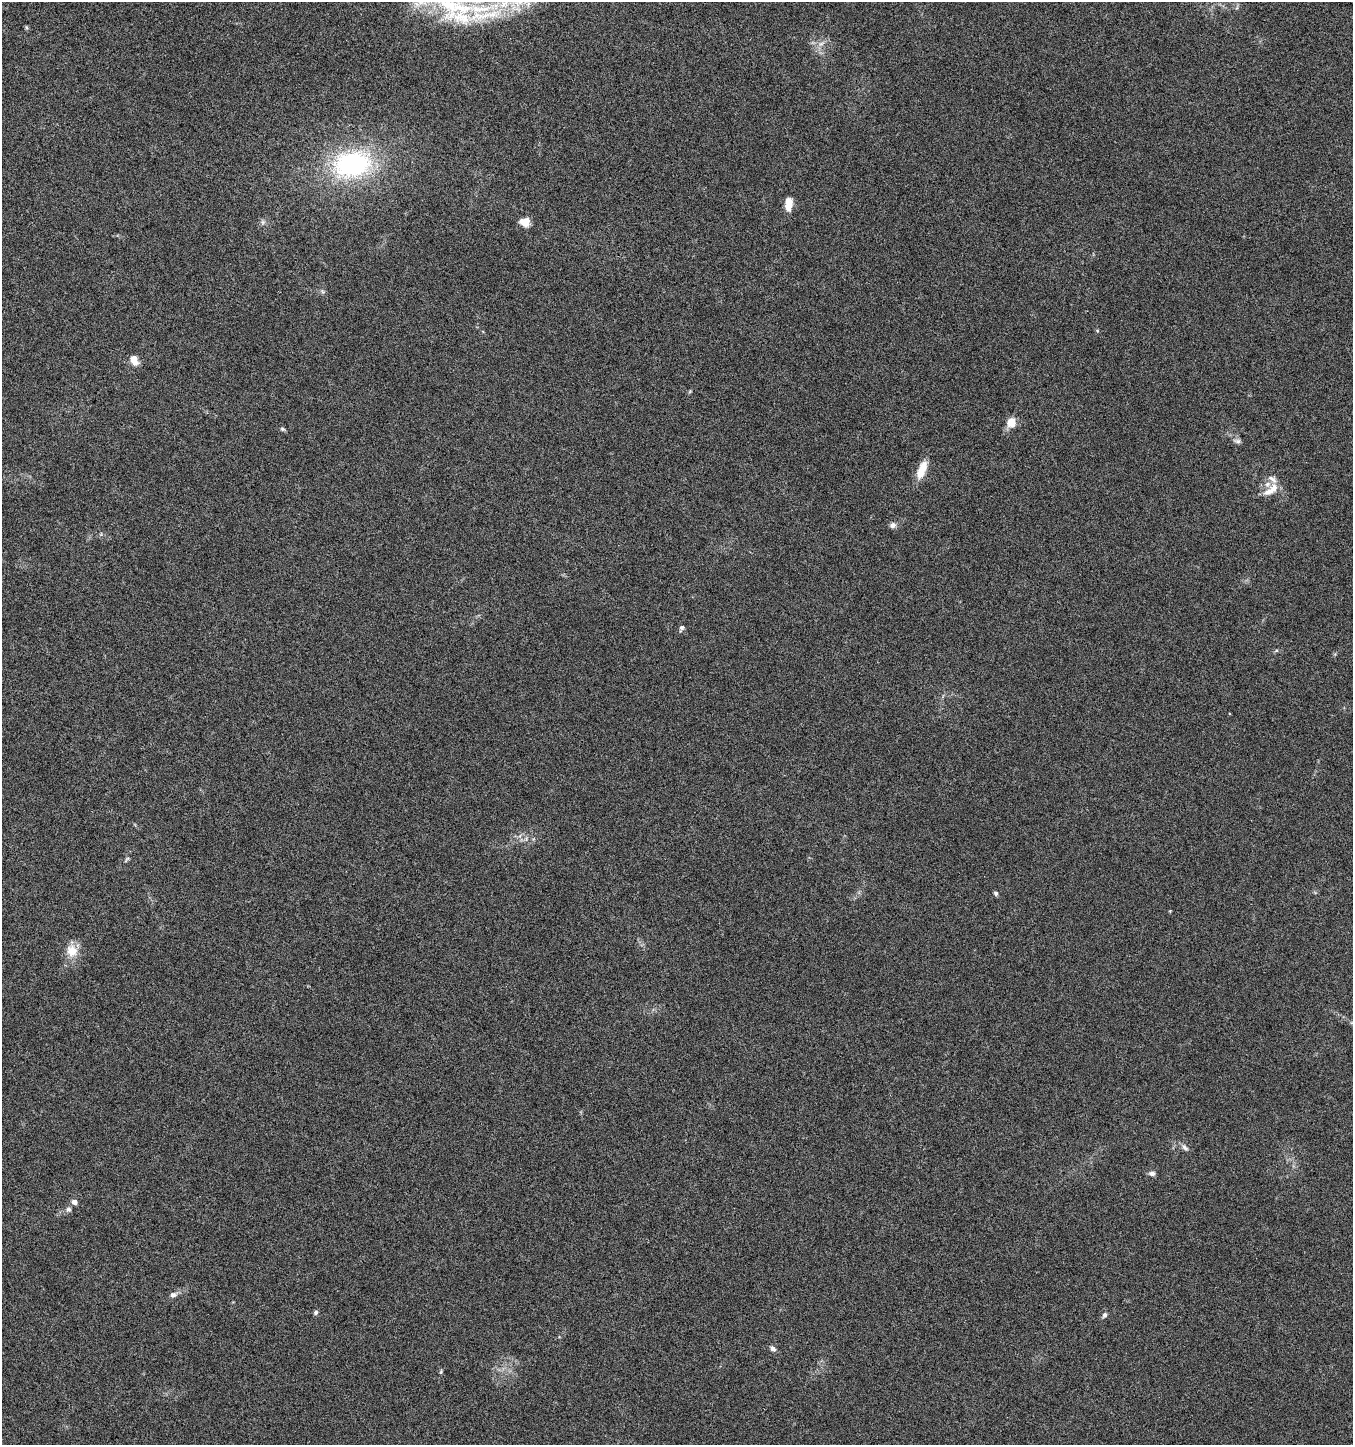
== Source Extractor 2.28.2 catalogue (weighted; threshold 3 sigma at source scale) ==
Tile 11 of 4 x 4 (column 3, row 3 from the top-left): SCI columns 2974-4324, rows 1446-2888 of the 5880 x 5785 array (HDU 1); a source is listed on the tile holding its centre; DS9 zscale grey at full resolution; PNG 1355 x 1447 px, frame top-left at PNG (2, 2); no overlay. Nothing masked; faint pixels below the display range render black.
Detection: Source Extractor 2.28.2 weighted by HDU 2 'WHT'; one run over the whole footprint, this tile lists its part. Background 0.0191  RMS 0.0035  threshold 0.0144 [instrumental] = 3 sigma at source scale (4.09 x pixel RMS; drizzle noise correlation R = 1.36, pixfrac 0.8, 0.0396/0.0396 arcsec/px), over >= 5 px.
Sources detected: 32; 2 inside a brighter listed object's ellipse — not listed separately; the other 30 listed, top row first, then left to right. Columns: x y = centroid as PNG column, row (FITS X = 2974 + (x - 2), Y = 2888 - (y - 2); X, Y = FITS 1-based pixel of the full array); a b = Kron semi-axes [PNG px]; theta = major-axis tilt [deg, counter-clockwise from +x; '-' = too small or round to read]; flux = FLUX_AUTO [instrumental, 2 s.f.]
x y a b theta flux
451 6 90 36 -21 56
26 27 6 4 -71 0.43
821 44 8 5 30 1.2
352 164 42 28 11 49
789 204 15 8 85 4
263 222 6 6 - 0.76
525 222 10 9 - 3.8
323 292 7 4 -19 0.55
134 360 11 7 -70 3.1
1011 422 8 8 - 5.2
283 429 7 4 -26 0.53
1237 441 10 6 -12 0.91
922 470 23 9 70 5.5
1272 479 17 7 -37 1.9
1269 492 18 10 22 3.3
893 525 8 7 - 1.3
682 628 8 6 65 0.87
526 839 7 4 58 0.64
127 859 10 3 49 0.52
996 893 6 5 - 0.65
72 951 17 14 -74 4.9
1185 1147 11 6 -43 1.2
1152 1173 8 6 2 1.1
74 1202 6 5 - 1.7
69 1209 7 7 - 0.96
173 1295 9 7 17 1.3
316 1312 6 5 - 0.7
1105 1315 8 6 64 0.86
773 1349 8 6 -44 1.1
441 1372 6 4 71 0.41
Isophote crosses this tile's border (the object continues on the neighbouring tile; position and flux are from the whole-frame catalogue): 1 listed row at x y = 451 6